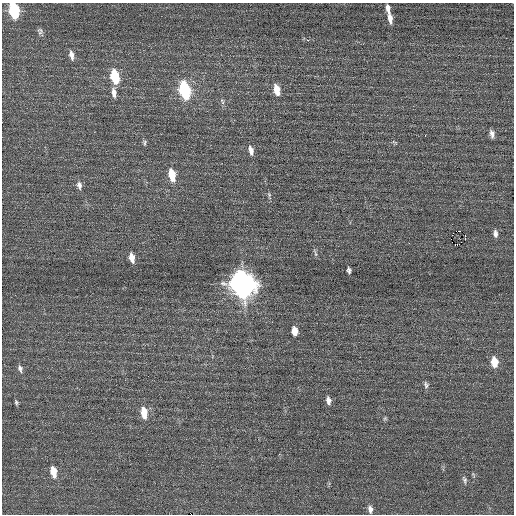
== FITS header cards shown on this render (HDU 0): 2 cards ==
NAXIS1  =                  512 / Axis length
NAXIS2  =                  512 / Axis length

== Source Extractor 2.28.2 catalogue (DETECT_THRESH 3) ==
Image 512 x 512 px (HDU 0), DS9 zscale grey, 1 PNG px = 1 image px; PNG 516 x 516 px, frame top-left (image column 1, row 512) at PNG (2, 3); no overlay
Background 0.0924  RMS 0.68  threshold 2.03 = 3 sigma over >= 5 px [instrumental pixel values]
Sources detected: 41; all 41 listed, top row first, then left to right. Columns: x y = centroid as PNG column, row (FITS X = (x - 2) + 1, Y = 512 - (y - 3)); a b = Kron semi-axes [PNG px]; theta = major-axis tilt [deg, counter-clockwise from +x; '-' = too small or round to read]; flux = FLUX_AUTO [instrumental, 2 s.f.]
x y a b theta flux
388 9 10 5 -74 230
14 10 11 6 -78 4000
390 18 13 5 -79 310
40 31 9 7 -74 120
308 40 3 3 - 67
71 55 12 6 -77 250
115 77 11 6 -78 2100
184 90 11 6 -76 5500
277 90 12 6 -77 620
114 93 13 6 -82 270
222 101 9 4 -64 100
492 134 8 5 -79 200
425 136 3 2 - 73
394 142 9 3 -29 57
145 143 8 5 -85 85
251 150 11 5 -80 240
172 175 12 6 -77 900
79 185 11 7 -78 200
269 194 7 5 -79 74
460 231 3 2 - 330
453 233 3 2 - 58
495 234 9 5 -84 180
465 235 2 2 - 220
451 239 2 2 - 73
409 243 2 2 - 110
455 244 3 2 - 150
315 253 12 3 -72 91
132 258 11 5 -77 370
349 270 6 4 -81 120
242 284 13 9 -75 46000
295 331 9 6 -82 420
494 362 10 6 -84 780
20 368 10 6 -71 150
426 385 10 6 -81 120
328 400 9 5 -78 230
16 402 7 4 -80 82
144 413 12 6 -81 770
385 418 6 5 - 64
53 472 12 6 -80 660
464 480 10 5 -73 120
370 509 10 6 -80 200
At the frame edge (FLAGS 8, measured only in part): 1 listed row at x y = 14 10